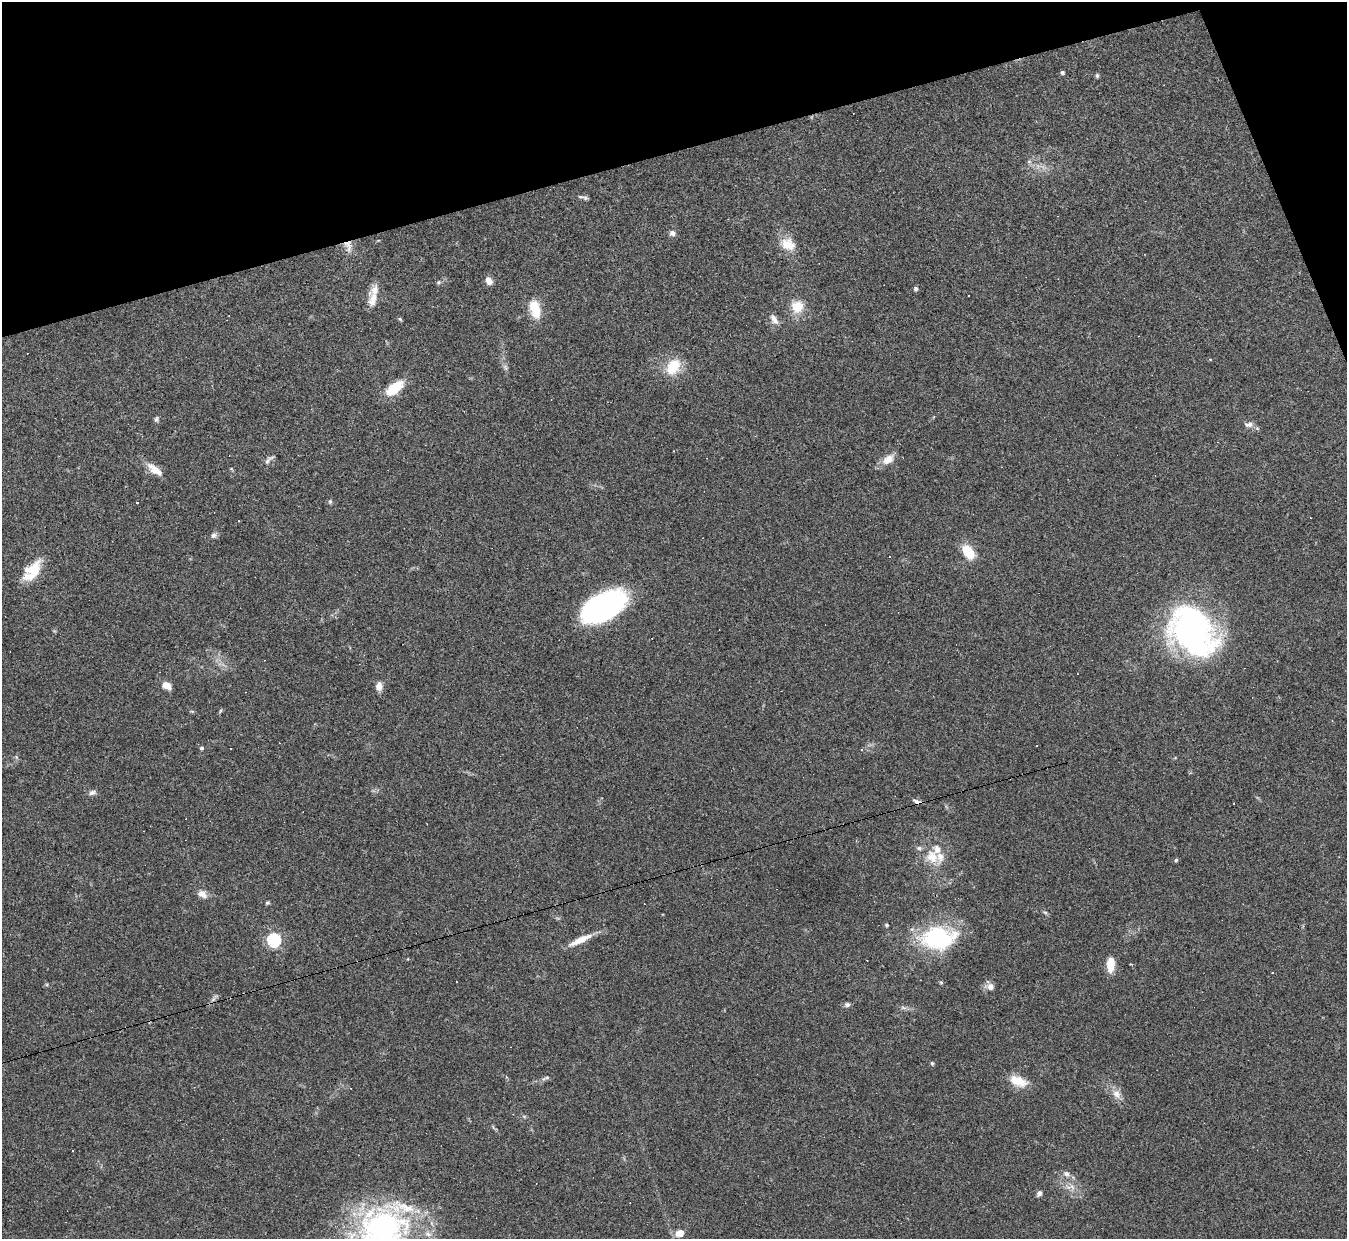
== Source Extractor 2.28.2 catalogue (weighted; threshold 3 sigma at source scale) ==
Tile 3 of 4 x 4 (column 3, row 1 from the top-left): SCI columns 2691-4035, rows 3859-5095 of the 5380 x 5366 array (HDU 1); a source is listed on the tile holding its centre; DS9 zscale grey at full resolution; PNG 1349 x 1241 px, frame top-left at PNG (2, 2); no overlay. Shown black and unused: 14% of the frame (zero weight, under 3 of 4 exposures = <1% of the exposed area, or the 3 px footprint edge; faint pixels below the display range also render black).
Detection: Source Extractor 2.28.2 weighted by HDU 2 'WHT'; one run over the whole footprint, this tile lists its part. Background 0.048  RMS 0.0043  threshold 0.0194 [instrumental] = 3 sigma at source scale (4.5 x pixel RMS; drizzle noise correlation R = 1.50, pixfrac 1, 0.05/0.05 arcsec/px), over >= 5 px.
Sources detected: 92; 1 inside a brighter object's white glare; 17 cosmic-ray / hot-pixel residue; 1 long thin detection or spike segment (spike, bleed or trail) — not listed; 8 inside a brighter listed object's ellipse — not listed separately; the other 65 listed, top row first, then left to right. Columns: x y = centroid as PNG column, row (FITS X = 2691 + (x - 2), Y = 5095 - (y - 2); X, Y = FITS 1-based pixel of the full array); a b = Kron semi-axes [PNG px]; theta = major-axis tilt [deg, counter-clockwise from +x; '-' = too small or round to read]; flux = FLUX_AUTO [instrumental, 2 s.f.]
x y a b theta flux
1062 72 4 4 - 0.88
1097 76 6 5 - 0.68
1029 162 7 4 0 0.76
585 198 9 6 -27 1.1
672 233 8 7 - 1.8
788 244 21 16 -24 8.1
348 246 18 9 -76 3.8
489 281 9 7 -57 2.8
438 282 6 5 - 0.72
916 289 6 5 - 0.97
968 296 3 2 - 0.32
373 299 21 12 77 5.2
797 306 17 16 - 8.1
535 309 26 13 -75 9.5
400 319 6 4 -45 0.56
774 319 15 8 -58 2.8
673 367 21 15 55 12
505 368 10 5 -54 1.2
394 388 18 9 38 14
156 419 8 5 86 0.9
1248 424 14 7 -1 2.2
889 458 13 11 87 3.5
267 461 10 5 57 1.4
155 470 22 9 -37 5.7
137 502 3 3 - 0.85
330 502 6 5 - 0.69
214 535 8 7 - 1.4
968 552 17 10 -55 11
34 569 25 18 51 11
604 606 40 21 27 100
1194 626 51 42 -26 120
167 686 10 7 -29 4.1
379 686 9 7 89 3.7
192 711 6 4 -1 0.51
220 711 6 4 71 0.54
202 748 5 5 - 0.78
862 749 3 3 - 4.5
16 757 6 4 -71 0.63
92 793 10 7 9 1.5
916 801 10 5 -24 1.4
932 857 23 18 -48 9.5
1176 860 5 5 - 0.59
202 894 13 9 -31 3
267 903 5 4 - 0.62
1045 912 6 4 -19 0.65
887 925 4 4 - 0.83
938 938 44 27 5 42
274 940 6 6 - 71
580 940 29 7 25 6.8
1111 964 17 8 88 6.6
1130 964 3 2 - 0.39
941 982 5 4 - 0.6
990 987 11 8 -4 2.7
847 1005 8 6 12 1.2
903 1008 9 4 -9 1.1
932 1063 5 4 - 0.6
546 1078 13 4 18 1.2
1018 1081 23 11 -19 8.1
1117 1094 15 10 -58 3.8
73 1151 3 3 - 0.93
1066 1174 9 8 - 2
1072 1187 11 8 -55 3.1
1039 1193 7 5 58 1.4
383 1229 56 48 11 120
680 1233 10 8 16 4.1
Overlapping masked pixels (flux is a lower limit): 2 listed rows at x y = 348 246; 916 801
Isophote crosses this tile's border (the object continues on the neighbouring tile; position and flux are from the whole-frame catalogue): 1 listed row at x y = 383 1229